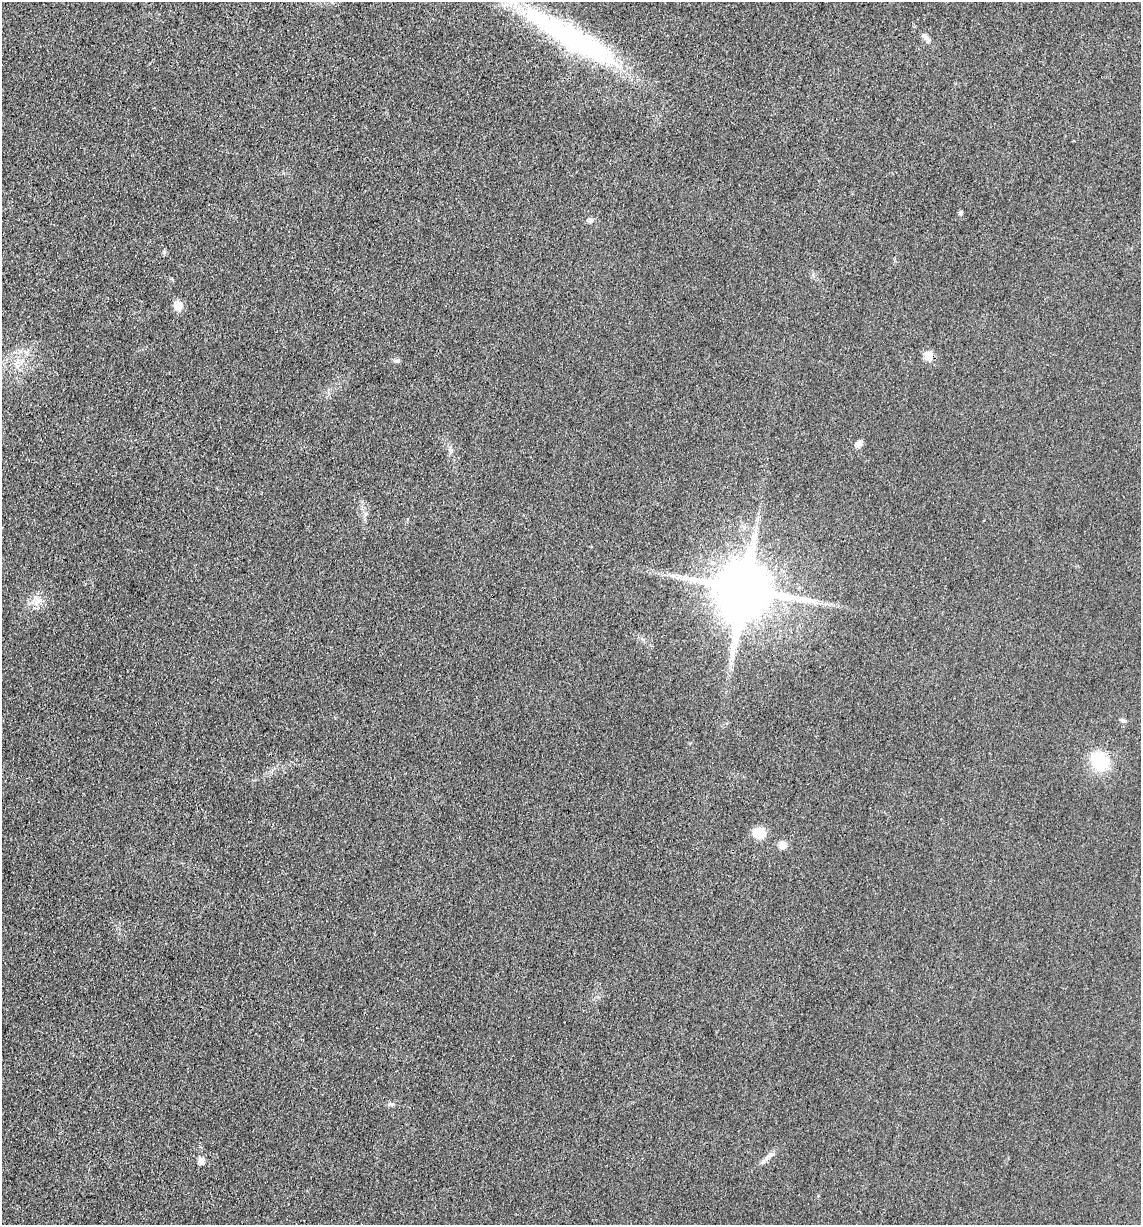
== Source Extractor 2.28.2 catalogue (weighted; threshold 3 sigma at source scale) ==
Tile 11 of 4 x 4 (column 3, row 3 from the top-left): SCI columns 2527-3665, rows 1231-2453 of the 4933 x 4909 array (HDU 1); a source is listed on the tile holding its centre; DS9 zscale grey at full resolution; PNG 1143 x 1227 px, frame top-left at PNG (2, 2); no overlay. Shown black and unused: <1% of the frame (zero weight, under 3 of 4 exposures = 1% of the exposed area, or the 3 px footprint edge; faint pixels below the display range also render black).
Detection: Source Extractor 2.28.2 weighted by HDU 2 'WHT'; one run over the whole footprint, this tile lists its part. Background 0.0386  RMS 0.0057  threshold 0.0259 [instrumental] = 3 sigma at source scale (4.5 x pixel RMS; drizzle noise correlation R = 1.50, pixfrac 1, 0.05/0.05 arcsec/px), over >= 5 px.
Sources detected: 18; all 18 listed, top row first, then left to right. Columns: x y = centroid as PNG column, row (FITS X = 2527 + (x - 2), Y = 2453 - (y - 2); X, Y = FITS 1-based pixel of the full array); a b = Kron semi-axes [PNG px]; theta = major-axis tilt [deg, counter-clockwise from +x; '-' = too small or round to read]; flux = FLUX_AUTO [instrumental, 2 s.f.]
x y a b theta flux
925 37 18 6 -46 2.9
574 38 129 25 -30 130
960 213 5 4 - 1.5
590 220 8 6 -13 1.5
178 306 14 11 75 3.9
929 356 10 9 - 6.4
397 360 9 5 25 1.2
859 443 9 8 - 2.3
679 577 10 6 19 2.4
745 590 18 16 78 4300
36 602 11 8 52 4.1
1123 720 8 5 -19 1.3
1099 761 17 15 -64 27
760 833 12 10 -9 12
783 845 10 9 - 3.8
391 1104 11 3 -9 1.2
767 1157 13 5 35 2.8
201 1161 10 9 - 2.6
Isophote crosses this tile's border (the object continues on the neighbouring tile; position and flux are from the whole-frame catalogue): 1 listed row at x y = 574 38
Unlisted compact peaks at least as high as the median listed source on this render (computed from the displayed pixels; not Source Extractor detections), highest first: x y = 451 450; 164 252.